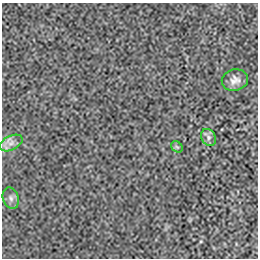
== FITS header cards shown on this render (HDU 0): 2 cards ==
NAXIS1  =                  256 / length of data axis 1
NAXIS2  =                  256 / length of data axis 2

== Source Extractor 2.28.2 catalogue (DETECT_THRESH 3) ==
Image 256 x 256 px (HDU 0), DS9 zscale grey, 1 PNG px = 1 image px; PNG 260 x 260 px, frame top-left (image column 1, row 256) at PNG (2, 3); each listed source drawn as its Kron ellipse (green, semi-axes under 4 px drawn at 4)
Background 1.57e-05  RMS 0.0025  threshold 0.0075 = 3 sigma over >= 5 px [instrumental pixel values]
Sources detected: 5; all 5 listed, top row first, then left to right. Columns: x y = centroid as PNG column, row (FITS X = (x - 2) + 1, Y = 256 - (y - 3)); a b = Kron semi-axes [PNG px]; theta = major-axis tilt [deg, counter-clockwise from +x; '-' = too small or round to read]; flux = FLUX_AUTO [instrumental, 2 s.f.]
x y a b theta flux
235 80 13 10 11 1.3
209 137 9 7 -58 0.64
11 143 12 7 27 1
177 147 6 5 - 0.31
11 198 11 8 -71 0.8